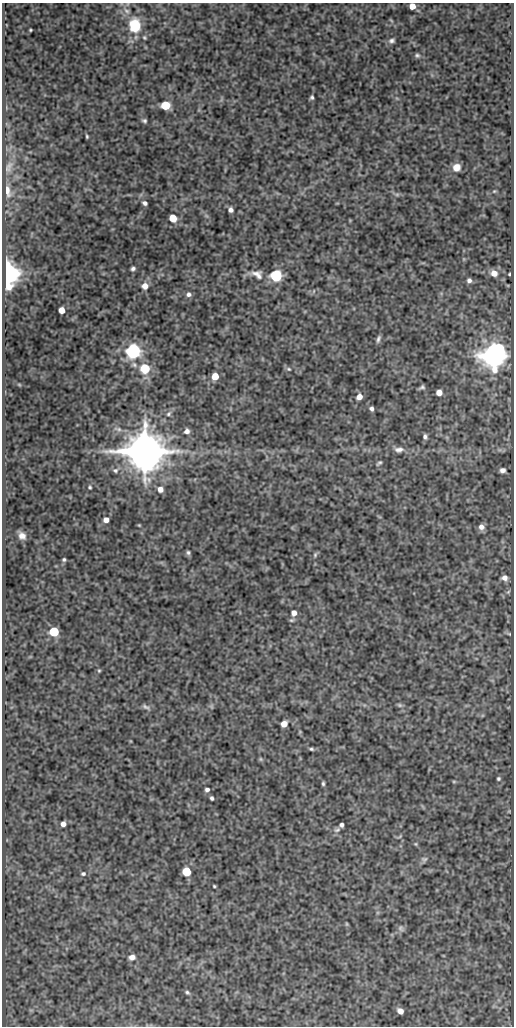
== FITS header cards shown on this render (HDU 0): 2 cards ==
NAXIS1  =                  512
NAXIS2  =                 1024

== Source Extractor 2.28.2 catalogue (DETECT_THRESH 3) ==
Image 512 x 1024 px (HDU 0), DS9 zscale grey, 1 PNG px = 1 image px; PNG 516 x 1028 px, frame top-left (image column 1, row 1024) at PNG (2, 3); no overlay
Background 88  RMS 0.52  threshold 1.55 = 3 sigma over >= 5 px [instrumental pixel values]
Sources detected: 87; all 87 listed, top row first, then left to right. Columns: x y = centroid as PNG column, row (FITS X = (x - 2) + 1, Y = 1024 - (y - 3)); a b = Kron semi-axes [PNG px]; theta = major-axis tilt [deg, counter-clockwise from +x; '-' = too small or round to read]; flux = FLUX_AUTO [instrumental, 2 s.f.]
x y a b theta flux
412 6 5 5 - 360
127 11 10 6 -32 160
135 25 13 11 90 1200
30 30 3 2 - 36
144 38 5 5 - 45
392 41 8 6 13 100
417 55 6 6 - 68
312 97 5 4 - 66
165 105 6 5 - 1500
144 121 6 5 - 68
87 136 3 3 - 41
9 167 19 10 67 340
456 167 8 7 - 330
7 191 13 7 -75 340
494 191 5 4 - 36
397 194 7 4 0 65
145 203 6 4 -33 96
231 210 5 5 - 140
173 218 6 5 - 700
133 269 4 4 - 79
7 273 8 5 -82 40000
494 273 8 7 - 290
257 274 21 12 -22 330
509 274 3 2 - 33
276 276 6 6 - 4600
469 280 5 5 - 110
145 286 7 7 - 240
188 294 6 6 - 120
62 310 5 5 - 330
378 339 10 4 73 97
499 349 7 5 -35 2800
133 351 6 6 - 13000
494 356 7 7 - 51000
145 368 8 7 - 1100
289 369 7 5 -26 65
215 376 5 5 - 580
19 385 6 4 -2 42
422 387 5 3 - 70
439 392 5 5 - 290
359 397 6 5 - 280
371 409 4 4 - 100
169 414 8 6 41 100
187 431 6 5 - 150
425 437 6 5 - 93
399 450 12 7 2 180
145 451 10 10 - 180000
379 463 6 3 40 61
115 470 8 7 - 110
502 470 5 4 - 150
90 487 4 4 - 46
160 489 7 6 - 210
106 520 5 5 - 210
139 525 4 3 - 31
481 527 7 7 - 190
22 536 9 7 -47 220
188 552 6 5 - 68
315 555 7 5 64 57
64 559 4 4 - 54
504 578 7 6 - 170
508 592 6 4 44 50
294 613 7 6 - 200
54 631 6 5 - 2100
509 634 8 4 -23 50
99 671 5 4 - 39
400 705 8 5 -27 64
146 707 12 5 -31 95
284 724 5 5 - 370
311 749 6 4 -11 57
261 759 6 4 -89 43
498 779 5 4 - 54
454 781 6 4 0 38
323 783 4 3 - 54
207 790 5 4 - 91
212 798 4 3 - 67
63 824 5 5 - 160
341 825 4 4 - 100
337 830 10 6 16 110
416 844 6 4 -71 40
424 859 9 7 16 97
186 872 5 5 - 1500
83 874 6 5 - 69
214 886 3 3 - 36
347 924 6 4 -89 33
401 928 8 6 -55 91
132 957 8 6 16 170
187 992 6 5 - 60
400 1011 6 5 - 200
At the frame edge (FLAGS 8, measured only in part): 1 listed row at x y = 412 6

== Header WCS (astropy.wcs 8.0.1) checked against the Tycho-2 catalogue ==
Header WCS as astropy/WCSLIB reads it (CRVAL/CRPIX/CD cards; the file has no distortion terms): RA---SIN/DEC--SIN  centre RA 14:04:10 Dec +54:48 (211.04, +54.80 deg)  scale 1 arcsec/px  FOV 8.5' x 17.1'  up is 0 deg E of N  parity normal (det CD < 0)
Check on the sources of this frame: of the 60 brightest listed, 4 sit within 1.5 arcsec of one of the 5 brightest Tycho-2 stars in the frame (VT <= 11.52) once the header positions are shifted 0.16 arcsec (0.16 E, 0.04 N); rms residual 0.38 arcsec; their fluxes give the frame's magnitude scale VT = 22.42 - 2.5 log10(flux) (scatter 0.23 mag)
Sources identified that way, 4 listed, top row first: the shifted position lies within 1.5 arcsec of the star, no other Tycho-2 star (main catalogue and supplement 1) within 3.0 arcsec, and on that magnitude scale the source's flux lands within +1.5 / -3 mag of the star's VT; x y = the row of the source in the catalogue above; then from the Tycho-2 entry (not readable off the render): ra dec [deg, ICRS J2000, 3 dp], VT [Tycho-2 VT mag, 2 dp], TYC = Tycho-2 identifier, HIP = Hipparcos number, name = IAU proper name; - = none
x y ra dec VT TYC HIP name
7 273 211.163 +54.866 10.70 3852-121-1 68778 -
133 351 211.102 +54.845 11.52 3852-233-1 - -
494 356 210.928 +54.843 10.86 3852-293-1 - -
145 451 211.096 +54.817 9.53 3852-179-1 - -